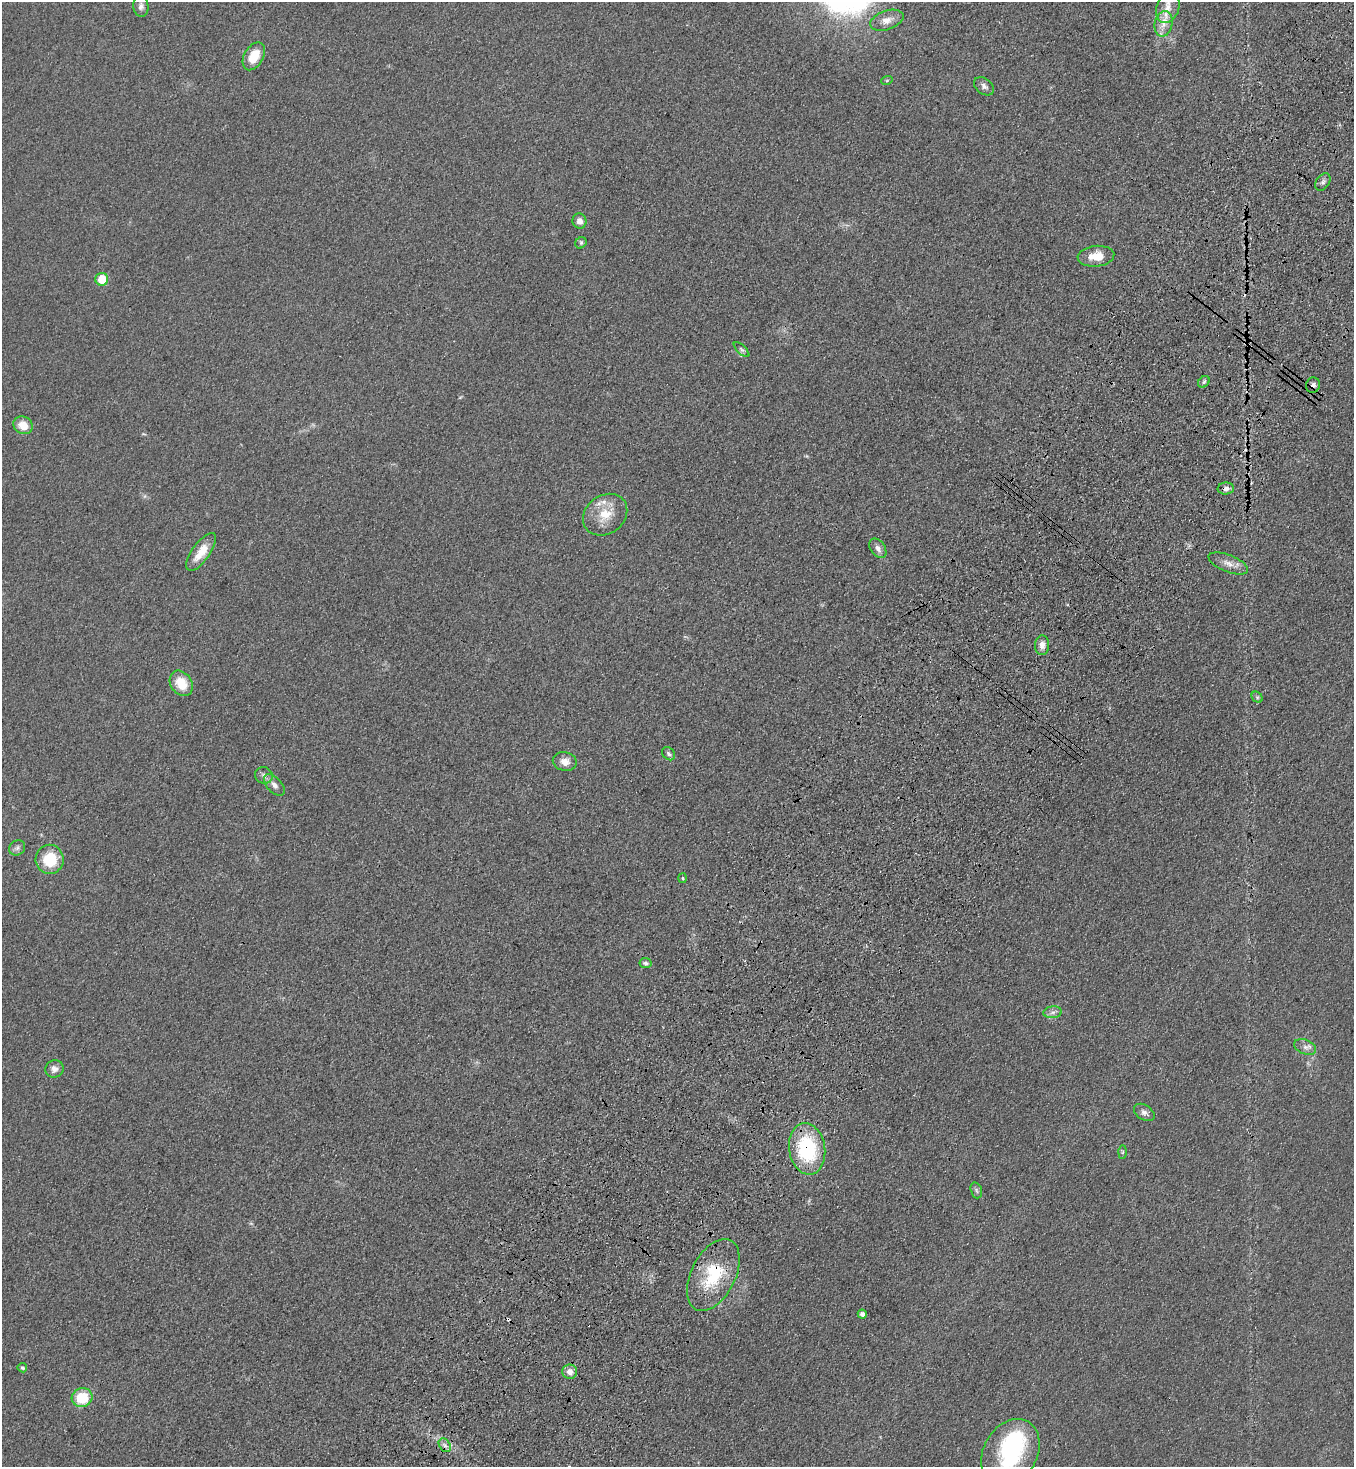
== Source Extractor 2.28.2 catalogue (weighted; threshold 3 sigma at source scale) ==
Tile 10 of 4 x 4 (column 2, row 3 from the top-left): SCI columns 1608-2959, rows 1542-3006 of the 6057 x 6013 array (HDU 1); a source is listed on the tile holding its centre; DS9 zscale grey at full resolution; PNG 1356 x 1469 px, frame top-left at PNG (2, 2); each listed source drawn as its Kron ellipse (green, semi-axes under 4 px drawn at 4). Shown black and unused: <1% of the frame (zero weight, under 3 of 4 exposures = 6% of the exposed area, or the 3 px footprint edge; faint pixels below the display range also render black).
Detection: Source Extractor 2.28.2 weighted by HDU 2 'WHT'; one run over the whole footprint, this tile lists its part. Background 0.0553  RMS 0.0075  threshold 0.0337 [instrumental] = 3 sigma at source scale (4.5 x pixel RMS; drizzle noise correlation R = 1.50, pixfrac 1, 0.05/0.05 arcsec/px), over >= 5 px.
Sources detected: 50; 1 inside a brighter object's white glare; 1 cosmic-ray / hot-pixel residue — neither listed nor drawn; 2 inside a brighter listed object's ellipse — not listed separately; the other 46 listed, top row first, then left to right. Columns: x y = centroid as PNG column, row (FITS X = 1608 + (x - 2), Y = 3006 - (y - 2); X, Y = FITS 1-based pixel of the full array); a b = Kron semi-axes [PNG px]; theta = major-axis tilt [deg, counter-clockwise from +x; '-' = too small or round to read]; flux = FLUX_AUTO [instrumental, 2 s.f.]
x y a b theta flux
141 6 10 7 -86 3.3
1168 8 16 11 70 9.6
887 20 17 9 19 7.1
1164 24 13 8 77 8
254 56 15 9 60 16
887 80 6 3 19 0.77
984 86 11 7 -36 3
1323 182 9 6 53 2.4
579 221 7 7 - 4.4
581 243 6 5 - 1.4
1096 256 18 10 6 12
102 279 6 6 - 22
742 350 10 4 -45 1.9
1204 382 6 5 - 1.4
1313 385 8 7 - 2.8
23 425 10 8 -27 11
1226 488 8 6 3 3.4
605 515 24 19 36 19
878 548 11 7 -54 4.1
201 552 22 9 54 13
1228 563 21 8 -22 6.9
1042 645 10 7 86 4.4
181 683 13 10 -55 16
1257 697 6 5 - 1.4
668 754 7 5 -48 1.9
565 762 12 9 -11 6.7
264 775 9 8 - 3.2
274 785 13 7 -47 4.8
17 848 8 7 - 2.3
50 859 14 14 - 26
682 878 5 3 - 0.8
645 963 6 5 - 1.9
1053 1012 9 6 7 2.7
1305 1047 11 7 -22 3.9
54 1069 9 8 - 4.1
1144 1112 11 7 -33 3.4
807 1149 26 18 -81 67
1123 1152 6 4 88 1.1
976 1190 8 5 -72 1.7
713 1275 39 22 63 44
862 1314 4 4 - 2.9
22 1368 5 4 - 1.6
570 1372 7 7 - 5.6
82 1397 10 9 - 25
445 1445 7 5 -57 2.7
1010 1453 36 26 60 78
Overlapping masked pixels (flux is a lower limit): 4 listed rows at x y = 1313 385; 1226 488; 807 1149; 713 1275
Isophote crosses this tile's border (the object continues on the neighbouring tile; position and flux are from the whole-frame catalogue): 2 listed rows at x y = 1168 8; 1010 1453